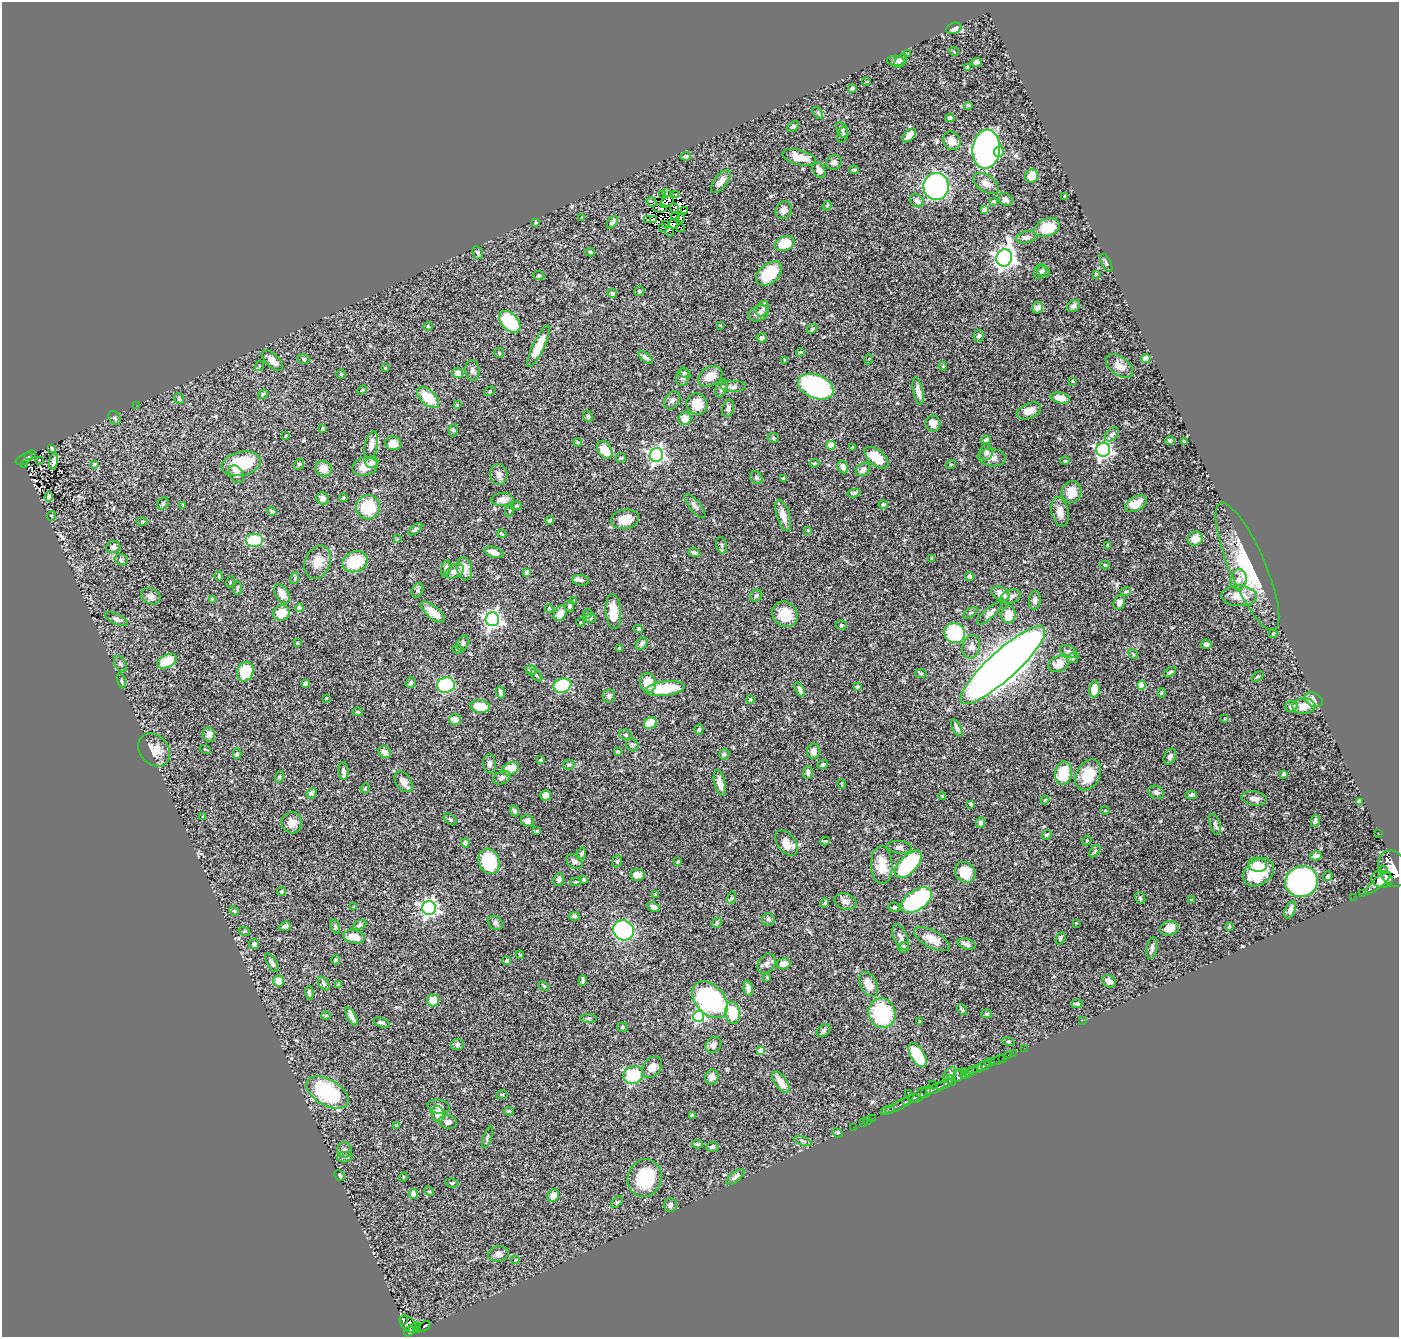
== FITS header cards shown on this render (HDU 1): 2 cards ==
NAXIS1  =                 1397
NAXIS2  =                 1335

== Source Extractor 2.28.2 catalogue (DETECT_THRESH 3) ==
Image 1397 x 1335 px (HDU 1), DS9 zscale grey, 1 PNG px = 1 image px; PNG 1401 x 1339 px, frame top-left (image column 1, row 1335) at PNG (2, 2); each listed source drawn as its Kron ellipse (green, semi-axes under 4 px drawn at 4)
Background 0.468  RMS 0.022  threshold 0.0673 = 3 sigma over >= 5 px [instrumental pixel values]
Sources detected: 511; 5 with non-positive FLUX_AUTO (blend fragments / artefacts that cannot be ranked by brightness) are neither listed nor drawn; of the other 506, the 500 brightest by FLUX_AUTO listed and drawn (6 fainter detections omitted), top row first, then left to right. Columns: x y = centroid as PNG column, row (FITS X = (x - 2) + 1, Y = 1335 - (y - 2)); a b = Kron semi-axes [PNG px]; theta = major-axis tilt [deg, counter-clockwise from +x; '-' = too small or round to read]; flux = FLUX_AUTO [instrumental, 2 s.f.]
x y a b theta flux
954 28 8 5 19 10
954 52 5 3 - 1.3
908 54 3 3 - 1.3
896 61 8 5 -4 9.3
901 61 8 5 54 5.9
977 62 5 4 - 7
968 68 4 4 - 3.9
866 82 4 3 - 1.2
852 88 4 3 - 3.6
968 105 5 4 - 2.8
818 113 7 3 -53 1.9
950 118 4 4 - 6.2
793 127 6 4 36 2.8
842 130 8 5 -63 3.5
843 135 8 5 71 3.3
909 135 8 4 46 12
952 141 10 8 -55 14
986 149 19 14 84 490
999 152 5 5 - 14
686 156 5 4 - 2.5
799 157 17 7 -14 21
834 162 8 7 - 5.7
819 170 8 6 -61 9
854 170 5 3 - 2.2
1032 176 7 6 - 22
721 181 14 6 53 10
986 183 14 8 -35 11
936 186 13 12 - 260
666 193 2 2 - 1.1
662 194 2 2 - 310
675 195 3 3 - 3
1065 196 3 3 - 2.9
1005 199 8 6 -33 6.5
917 201 7 6 - 8.4
652 202 5 3 - 1.2
667 202 7 4 36 2.1
994 202 4 4 - 2.2
827 206 5 3 - 1.4
660 208 7 3 -1 2.7
675 208 5 2 - 1.3
685 210 3 2 - 1.8
784 210 9 7 61 7.7
984 210 4 4 - 16
675 216 5 2 - 2.5
582 218 4 2 - 1.2
681 218 4 4 - 3.3
647 220 3 2 - 19
654 220 3 3 - 2.7
612 222 7 4 54 4.6
535 223 4 3 - 1.6
665 224 3 2 - 1.8
674 224 5 3 - 5.6
663 227 4 2 - 2
681 228 4 2 - 1.8
1047 228 13 8 22 31
670 232 4 2 - 2
1026 237 10 5 13 6.9
785 244 10 7 22 44
590 252 5 3 - 2.2
478 253 7 5 -66 3.8
1004 258 9 7 71 1100
1106 263 9 5 -63 3.4
1040 271 8 6 62 3.4
1044 272 7 5 -29 2.4
769 273 15 9 39 64
1096 274 4 3 - 1.2
539 276 5 4 - 2.3
639 291 5 4 - 3
612 293 5 4 - 2.3
1073 306 7 5 39 4.3
1038 308 6 5 - 8.3
763 309 8 5 66 3.9
758 313 11 7 24 6.1
510 322 13 8 -46 86
720 325 3 2 - 1
428 326 5 4 - 1.8
812 329 6 4 45 2.2
979 336 6 5 - 4.1
762 338 5 4 - 5.1
539 346 23 5 64 34
800 352 4 3 - 1.4
499 353 5 5 - 1.7
646 358 9 4 -39 4
1146 358 4 4 - 23
304 359 6 5 - 2.4
869 359 5 3 - 1.3
785 360 3 3 - 1.8
272 361 13 6 -44 13
259 366 5 3 - 1.4
943 366 4 3 - 1.3
1119 366 16 9 -38 13
385 368 4 3 - 1.1
472 371 10 7 -85 6
458 373 5 5 - 13
685 373 6 4 -31 2.6
341 374 5 4 - 1.4
710 376 13 9 33 20
683 377 9 6 80 5.1
1072 381 3 2 - 1.1
733 387 13 6 0 6.5
816 387 18 11 -22 270
721 389 9 5 73 5.1
362 390 5 3 - 1.3
490 391 6 4 33 1.8
918 391 14 5 -77 9.6
263 394 5 3 - 2.2
428 398 13 7 -41 36
1060 398 10 5 -13 20
179 399 5 5 - 2.7
672 400 10 7 55 5.1
697 404 11 10 - 25
136 405 2 2 - 2.2
457 405 4 3 - 1.4
728 408 9 6 75 5.1
1029 411 13 7 22 13
588 416 6 4 -67 2.1
114 418 7 5 -55 4.1
685 419 6 6 - 14
933 424 8 7 - 12
323 428 3 2 - 1.5
453 430 6 4 86 2.4
1112 434 8 5 45 4.8
285 436 3 3 - 1.3
773 438 6 4 -22 2.3
986 440 5 4 - 3.9
1170 441 4 4 - 3.2
578 442 4 3 - 1.5
1184 442 3 3 - 2.8
393 443 8 7 - 12
371 445 14 6 78 13
831 445 5 4 - 34
852 447 3 3 - 1.5
52 448 3 2 - 1.6
605 450 10 7 -57 31
1103 450 7 7 - 510
986 452 8 6 81 6.4
30 455 6 3 26 19
656 455 7 6 - 500
621 458 5 5 - 2.1
876 458 14 7 -40 34
992 458 14 8 -8 9.8
24 459 9 5 26 69
40 461 3 2 - 1.4
54 461 8 4 81 4.6
1065 461 5 4 - 1.6
372 462 7 5 1 4.8
814 463 5 4 - 1.6
25 464 3 2 - 8.9
94 464 4 3 - 1.4
241 464 20 12 12 57
299 464 6 4 56 2.4
951 464 5 3 - 1.2
365 466 13 9 15 21
843 467 6 5 - 8.4
323 469 8 7 - 17
863 469 8 5 37 8
236 474 9 7 -58 5.2
499 474 10 8 -82 7.8
756 478 7 5 -45 3.1
783 478 3 3 - 2.1
1072 492 11 9 69 16
854 493 6 3 12 2.7
49 497 5 4 - 4.2
323 498 6 6 - 6.5
343 498 4 4 - 2.1
502 500 11 6 2 9.8
163 503 6 5 - 2.3
1136 503 12 6 27 19
183 505 4 3 - 1.2
883 505 5 4 - 4.1
516 506 5 4 - 2.1
695 506 15 5 -50 6.5
368 507 12 12 - 55
272 511 5 3 - 4.4
510 511 6 3 70 1.7
1060 512 15 8 -78 13
51 516 5 3 - 1
783 516 16 6 -72 17
625 519 14 9 10 20
142 521 5 3 - 1.5
550 521 4 4 - 2.8
415 529 8 4 36 4
808 530 3 3 - 1.1
501 534 5 3 - 1.7
397 539 4 3 - 1.2
1195 539 7 7 - 16
255 540 9 7 0 41
722 545 8 5 -73 3.3
1108 545 3 3 - 3.3
113 547 7 6 - 6.2
494 552 10 5 -17 13
694 553 6 4 -21 4
932 558 4 3 - 2.8
121 560 6 5 - 3.3
318 562 17 12 68 20
355 562 13 10 21 66
1105 565 4 3 - 2
1247 567 69 18 -67 110
446 569 8 3 78 3.8
464 569 12 7 -78 15
455 571 10 6 30 9.5
527 573 4 4 - 16
219 576 5 3 - 1.7
969 577 4 4 - 5
295 578 6 4 72 1.7
581 580 8 5 -7 4.5
1238 580 10 8 78 9.5
230 582 5 3 - 1.3
237 588 7 2 86 2
417 590 7 5 67 3.1
1126 591 5 4 - 2.3
282 594 10 6 -58 15
1001 594 9 6 -25 15
151 596 10 7 -28 6.5
756 596 6 5 - 3.6
1239 596 18 10 -3 27
1011 597 10 6 20 6.1
213 599 4 3 - 5.9
1035 600 9 6 84 6
574 601 4 2 - 1.4
1119 603 7 5 66 6.6
569 606 5 4 - 3
299 608 4 4 - 21
549 609 4 4 - 1.5
613 611 18 7 -86 37
433 612 15 6 -39 21
281 613 9 7 19 26
560 613 8 5 59 15
970 613 8 4 36 2.6
989 613 16 5 42 6.5
587 614 5 3 - 1.4
785 614 14 12 -45 31
1008 615 9 7 89 20
590 618 6 4 17 3.1
116 619 12 5 -26 4.9
492 619 7 7 - 650
580 622 4 3 - 1.1
841 625 5 4 - 2
639 629 4 4 - 2.4
955 633 10 10 - 100
1273 633 4 3 - 1.8
297 643 4 3 - 1.4
463 643 8 6 63 3.4
642 644 7 5 54 6.3
1206 644 5 4 - 5.8
971 647 12 8 75 11
620 648 4 4 - 2.1
458 649 5 4 - 2
1069 652 9 5 -26 4.8
1133 654 5 4 - 1.9
1073 658 6 5 - 2.5
167 661 11 6 25 33
120 664 8 5 -58 3.8
1059 664 10 7 24 20
1003 665 55 14 42 3100
531 670 6 4 -17 2.7
245 671 10 8 70 59
1170 672 7 4 34 3
921 674 6 4 -3 1.9
537 676 7 3 -45 2.1
1258 677 6 4 38 1.9
121 681 7 4 -77 2.6
305 683 4 4 - 5.7
411 683 5 5 - 3.3
648 683 10 8 -79 24
446 685 9 7 9 100
562 685 9 7 18 120
1141 685 4 4 - 42
857 687 4 3 - 2.8
665 689 20 7 8 59
800 689 8 4 -62 4.9
1094 689 8 5 84 22
500 692 6 3 -71 3.2
1161 693 5 3 - 1.5
609 696 6 6 - 4.8
326 698 3 3 - 1.5
750 700 4 3 - 1.6
1314 700 9 6 -27 15
480 706 9 6 -9 33
1304 706 11 7 2 15
1291 707 6 5 - 5.8
358 712 5 4 - 2.2
455 719 6 5 - 9.4
1225 719 3 3 - 1.3
650 723 7 5 31 32
957 728 9 4 -64 4.9
699 730 5 4 - 2.5
209 734 7 6 - 9.1
626 735 7 5 -16 3.1
632 745 7 5 -48 2.9
205 749 5 3 - 1.6
154 750 18 14 -49 22
813 751 7 6 - 7.9
385 752 6 5 - 11
618 752 4 4 - 3.3
237 753 5 4 - 2.4
724 754 5 5 - 3.8
1170 756 8 5 62 4.4
540 760 4 3 - 1.5
489 764 10 6 -86 5.5
569 765 6 5 - 2.6
823 765 5 4 - 3.2
510 769 9 6 27 31
343 771 9 5 -86 6.1
808 772 6 5 - 5.8
1063 773 12 8 81 51
1283 774 4 3 - 2.3
1088 775 16 11 62 37
279 777 6 4 75 1.8
502 778 9 6 24 6.4
403 782 11 7 -54 9.6
720 783 13 5 -77 10
842 784 5 3 - 1.2
365 788 5 4 - 1.8
1156 792 8 6 -30 5.4
311 793 6 4 44 5.6
546 795 5 5 - 16
1191 795 6 4 1 2.6
942 796 4 2 - 1.3
1254 799 13 7 -11 9.2
1045 800 4 4 - 2
1359 802 4 4 - 4.7
971 804 3 3 - 2.2
1105 810 5 3 - 1.5
514 811 6 4 -66 3.5
203 816 4 2 - 0.95
450 819 7 4 -39 2.3
527 821 7 5 -23 5.2
1315 821 6 4 78 3.4
292 823 10 10 - 14
981 823 5 4 - 5
1215 824 11 5 -74 5.1
537 831 4 3 - 2.3
1379 834 3 2 - 5.8
1047 835 5 4 - 1.8
825 841 5 3 - 1.5
1087 841 5 4 - 1.6
465 843 4 4 - 3.3
786 843 14 9 -51 22
899 847 13 6 -5 4.5
1095 851 7 4 50 2.8
581 854 6 4 71 2.8
1316 856 6 4 12 5.4
489 861 13 10 -70 78
574 861 9 6 -39 4.7
617 861 6 5 - 2.6
677 862 4 4 - 1.4
908 864 17 9 47 150
882 865 19 10 -89 29
1258 865 9 7 -13 13
1393 868 19 14 -70 2900
1383 870 4 4 - 190
965 872 11 9 -45 23
1258 872 17 12 37 66
637 875 7 6 - 11
1328 876 5 4 - 2.5
559 879 6 5 - 5.3
1382 879 10 8 -13 1300
584 880 4 4 - 2.8
1301 881 16 15 - 340
576 882 6 4 10 1.9
1378 883 16 5 40 940
281 892 4 4 - 3.1
1362 893 2 2 - 6.6
656 894 3 2 - 1.6
1353 897 2 2 - 5.4
731 898 6 4 71 2.1
1140 898 6 5 - 3.5
917 900 17 9 34 190
1191 900 3 3 - 1.2
845 901 11 7 -16 7.3
825 903 5 3 - 1.8
354 907 3 3 - 3.2
653 907 7 4 -26 6.8
894 907 6 5 - 2.3
429 908 7 7 - 560
1290 910 9 5 69 7.9
234 911 5 4 - 1.8
574 916 6 4 5 3.7
768 919 6 6 - 5.3
495 923 8 6 -37 4.5
717 923 5 4 - 2.1
1076 923 3 3 - 0.95
359 925 7 4 26 2.2
285 926 6 4 19 4.8
1229 926 3 2 - 1.5
335 927 7 4 -71 2.3
1169 928 9 7 14 17
624 930 11 10 - 240
244 931 6 4 -18 1.8
354 937 11 6 -10 22
901 937 14 6 -67 7
1061 938 6 4 65 2.7
932 939 19 8 -29 19
254 944 5 5 - 5.5
967 944 9 5 -15 6.2
903 947 5 5 - 4.9
1152 948 11 5 78 5.1
520 955 4 3 - 1.4
335 960 4 4 - 3
507 961 4 4 - 4.3
272 963 10 4 -59 5.9
767 964 11 8 52 6.9
783 964 7 5 12 7.9
767 977 3 3 - 1.3
279 981 5 5 - 15
583 981 5 3 - 3.1
1109 981 7 5 -33 6.8
324 983 8 4 -54 2.8
869 984 13 8 -64 19
338 985 4 3 - 3.4
544 986 5 4 - 2
748 988 7 4 -82 8.7
309 993 7 4 -85 3.4
433 1000 6 6 - 21
710 1000 21 14 -47 270
1077 1004 5 3 - 3.1
962 1009 6 3 -51 2.3
733 1013 11 7 -81 49
882 1013 15 13 -68 120
987 1014 5 4 - 2.4
326 1016 5 3 - 1.2
351 1016 10 4 -61 8.1
699 1016 5 5 - 190
588 1018 8 4 0 2.5
920 1021 3 2 - 1.2
1082 1021 2 2 - 18
381 1022 9 4 -16 3.4
622 1027 5 5 - 2.4
824 1031 8 5 40 2.9
1008 1042 6 4 -19 1.9
457 1045 6 5 - 4.3
714 1045 9 7 51 7
1024 1048 2 2 - 5.2
761 1051 4 4 - 26
1013 1053 2 2 - 6
917 1055 13 6 -59 86
1008 1055 2 2 - 6.6
1002 1058 2 2 - 8
998 1060 7 2 20 12
989 1062 5 3 - 99
984 1066 6 3 29 190
652 1067 12 8 53 13
978 1069 6 3 27 240
964 1071 3 2 - 18
971 1072 7 3 29 410
950 1074 8 5 45 3.9
633 1075 10 8 29 71
965 1075 5 2 - 85
958 1076 6 3 84 87
712 1077 7 6 - 9.4
951 1080 5 3 - 120
781 1082 12 6 -55 19
932 1084 3 2 - 30
944 1084 9 3 28 160
935 1088 10 3 26 280
327 1092 23 13 -30 130
926 1093 6 4 48 240
908 1094 2 2 - 4.1
502 1095 6 3 8 1.6
920 1095 10 4 48 550
913 1098 5 3 - 240
906 1102 4 3 - 210
898 1106 14 3 27 380
439 1107 11 7 -9 6.5
888 1110 7 3 18 91
509 1111 5 3 - 1.6
438 1114 8 6 -77 19
692 1115 3 3 - 2.5
872 1118 2 2 - 6.1
868 1120 3 2 - 2.6
448 1122 9 6 -8 6.5
864 1122 2 2 - 5.1
397 1126 4 3 - 1.8
853 1127 2 2 - 3.4
837 1133 5 4 - 2
488 1137 11 3 70 2.5
803 1141 9 4 -18 2.8
698 1144 5 3 - 2.2
712 1147 6 5 - 3.2
344 1150 8 7 - 4.7
345 1157 8 5 8 3.5
340 1175 6 4 -47 2.1
403 1177 5 3 - 1.2
735 1177 11 5 39 4.9
645 1178 19 17 73 92
452 1183 7 4 -7 2.4
429 1191 5 4 - 1.7
413 1194 5 4 - 9.2
553 1195 7 5 60 10
617 1202 7 4 43 2.6
670 1205 7 6 - 4.6
498 1254 10 7 10 7.4
515 1260 4 4 - 1.7
404 1320 5 3 - 30
408 1324 10 6 -46 360
424 1326 7 3 36 66
414 1328 6 3 40 110
418 1330 4 3 - 53
409 1331 6 4 53 240
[6 fainter detections neither listed nor drawn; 5 non-positive-flux detections neither listed nor drawn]